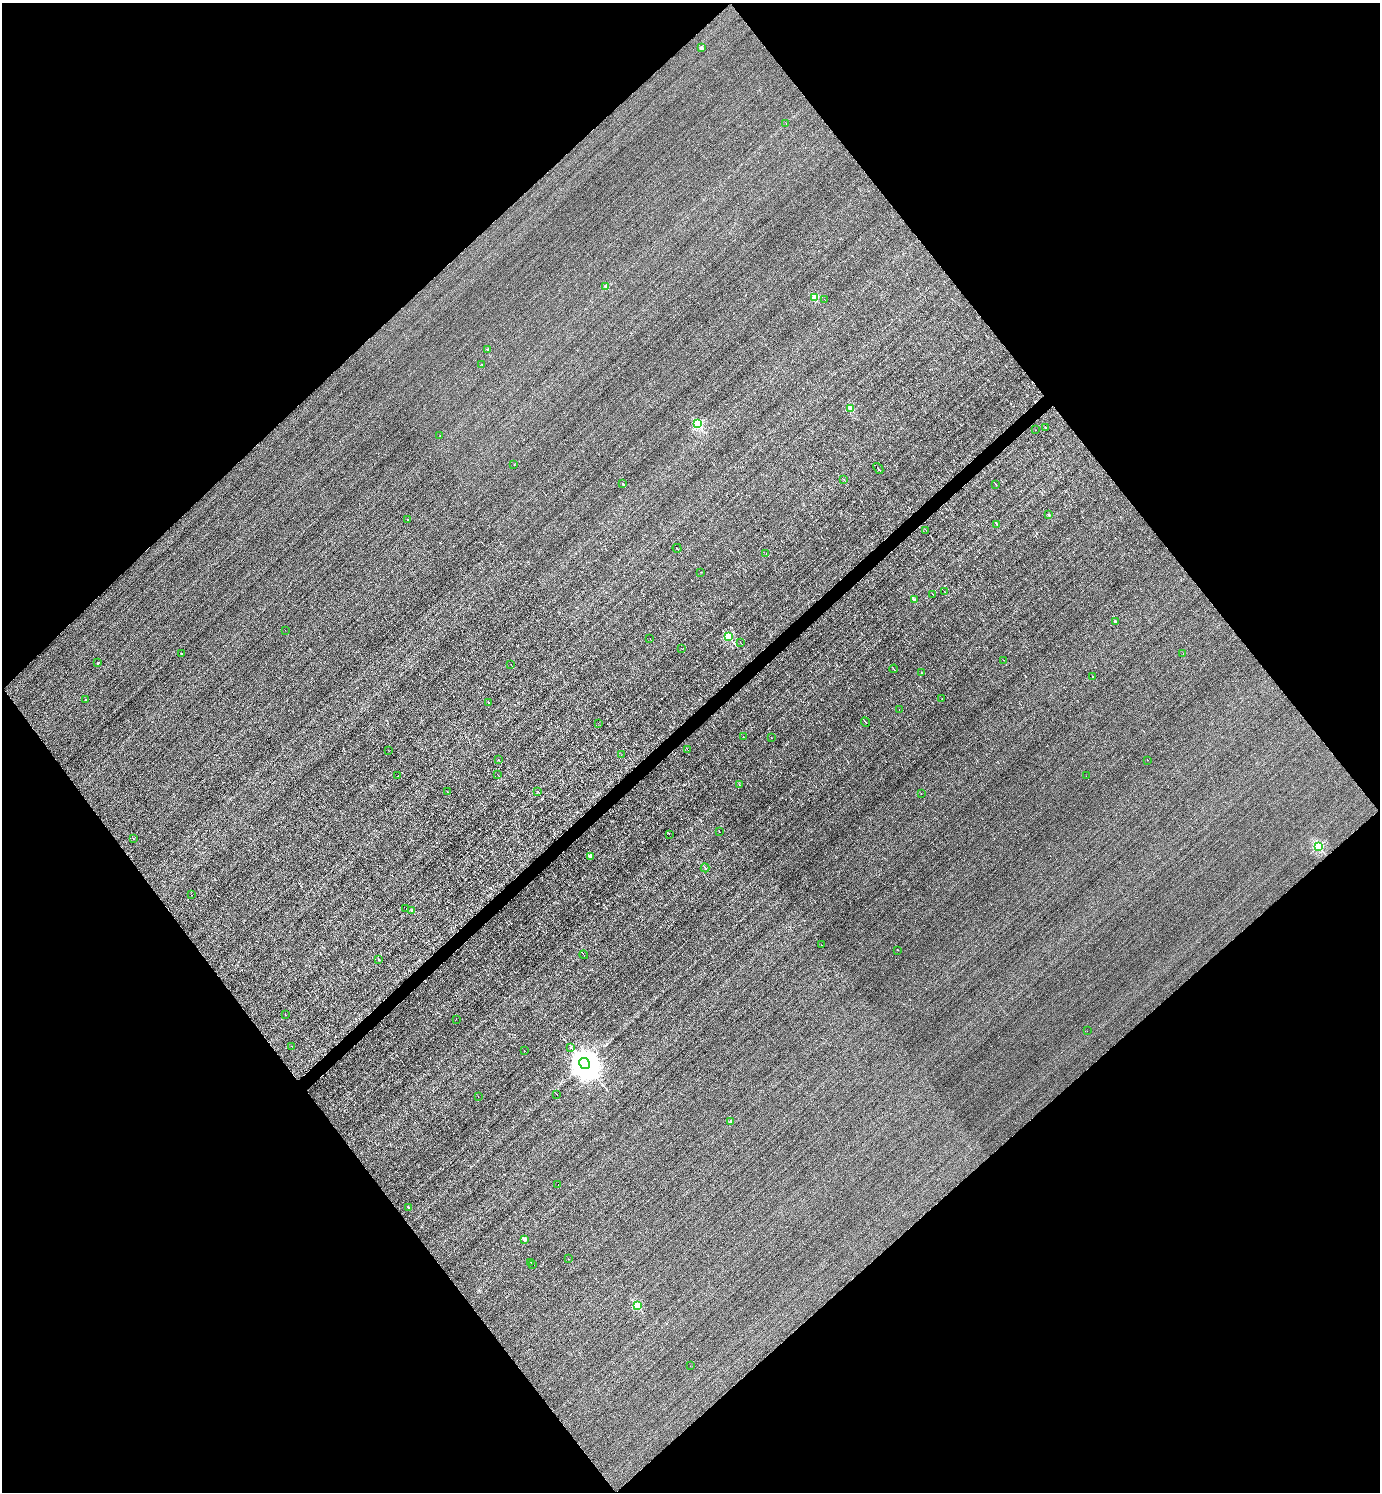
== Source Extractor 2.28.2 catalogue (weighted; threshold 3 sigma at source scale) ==
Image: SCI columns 293-5804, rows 1-5959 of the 5954 x 5959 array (HDU 1 of 3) = the unmasked area's bounding box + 8 px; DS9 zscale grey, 4 x 4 block average (1 PNG px = mean of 4 x 4 image px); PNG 1382 x 1494 px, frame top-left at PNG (2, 3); each listed source drawn as its Kron ellipse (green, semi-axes under 4 px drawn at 4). Shown black and unused: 50% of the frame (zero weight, under 3 of 4 exposures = <1% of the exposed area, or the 3 px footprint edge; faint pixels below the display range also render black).
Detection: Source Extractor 2.28.2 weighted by HDU 2 'WHT'. Background -0.00765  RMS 0.049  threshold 0.22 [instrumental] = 3 sigma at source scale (4.5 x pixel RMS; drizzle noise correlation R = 1.50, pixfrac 1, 0.05/0.05 arcsec/px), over >= 5 px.
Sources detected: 122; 30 cosmic-ray / hot-pixel residue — neither listed nor drawn; the other 92 listed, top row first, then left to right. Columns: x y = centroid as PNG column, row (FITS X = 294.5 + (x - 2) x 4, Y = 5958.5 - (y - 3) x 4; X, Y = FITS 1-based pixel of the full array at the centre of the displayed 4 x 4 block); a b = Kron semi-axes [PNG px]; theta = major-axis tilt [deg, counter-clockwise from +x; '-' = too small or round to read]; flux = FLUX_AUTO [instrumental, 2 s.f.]
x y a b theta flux
701 48 2 2 - 300
786 124 2 2 - 6.9
606 286 2 2 - 390
815 298 2 2 - 1300
824 299 2 2 - 2.6
487 350 2 2 - 170
482 364 2 2 - 12
850 408 2 2 - 950
698 424 2 2 - 3500
1045 428 2 2 - 86
1036 430 2 2 - 6.6
440 436 2 2 - 6.6
514 464 2 2 - 19
878 468 6 2 -49 23
844 479 3 2 - 17
623 484 2 2 - 94
996 484 4 2 - 17
1049 515 2 2 - 150
408 520 2 2 - 89
997 524 2 2 - 48
926 530 2 2 - 5.4
677 548 5 2 - 18
766 553 2 2 - 3.8
701 572 2 2 - 5.2
945 592 2 2 - 5.5
933 595 2 2 - 6.5
914 600 2 2 - 210
1115 622 2 2 - 76
285 630 2 2 - 23
728 637 2 2 - 2900
650 639 2 2 - 6.7
740 642 3 2 - 11
681 648 2 2 - 4.7
181 653 2 2 - 69
1183 654 2 2 - 26
1003 660 2 2 - 4.9
98 663 2 2 - 44
511 665 2 2 - 11
894 669 4 2 - 13
922 673 2 2 - 7.9
1093 676 2 2 - 18
942 699 2 2 - 12
86 700 2 2 - 35
488 702 2 2 - 45
899 710 2 2 - 3.8
865 722 5 2 - 32
598 723 2 2 - 3.6
743 736 2 2 - 6.2
771 738 2 2 - 7.2
687 749 2 2 - 7.3
388 750 2 2 - 6.7
621 755 2 2 - 5.6
498 759 2 2 - 6.4
1147 760 2 2 - 9
497 774 2 2 - 4.1
398 776 2 2 - 26
1086 776 2 2 - 8.3
739 785 2 2 - 5.1
537 791 2 2 - 6.5
448 792 2 2 - 6.1
921 794 2 2 - 11
719 832 2 2 - 3.9
669 834 2 2 - 4.9
133 839 2 2 - 14
1318 846 2 2 - 3100
590 856 2 2 - 380
705 868 4 2 - 18
191 895 2 2 - 8.7
406 909 2 2 - 5.3
412 911 2 2 - 240
821 945 2 2 - 38
898 950 2 2 - 10
584 955 4 2 - 24
378 959 2 2 - 49
285 1015 2 2 - 8.3
456 1019 2 2 - 4.3
1087 1031 2 2 - 3.2
292 1046 2 2 - 3.9
571 1047 2 2 - 31
524 1051 2 2 - 16
584 1063 5 5 - 87000
556 1094 2 2 - 7.1
478 1096 2 2 - 80
731 1122 2 2 - 270
558 1184 2 2 - 13
408 1208 2 2 - 34
525 1240 2 2 - 590
568 1259 2 2 - 11
531 1262 2 2 - 4.7
532 1264 2 2 - 7.4
637 1306 2 2 - 2000
690 1366 2 2 - 11
Diffuse or blended objects may show on this block-average render without a row.